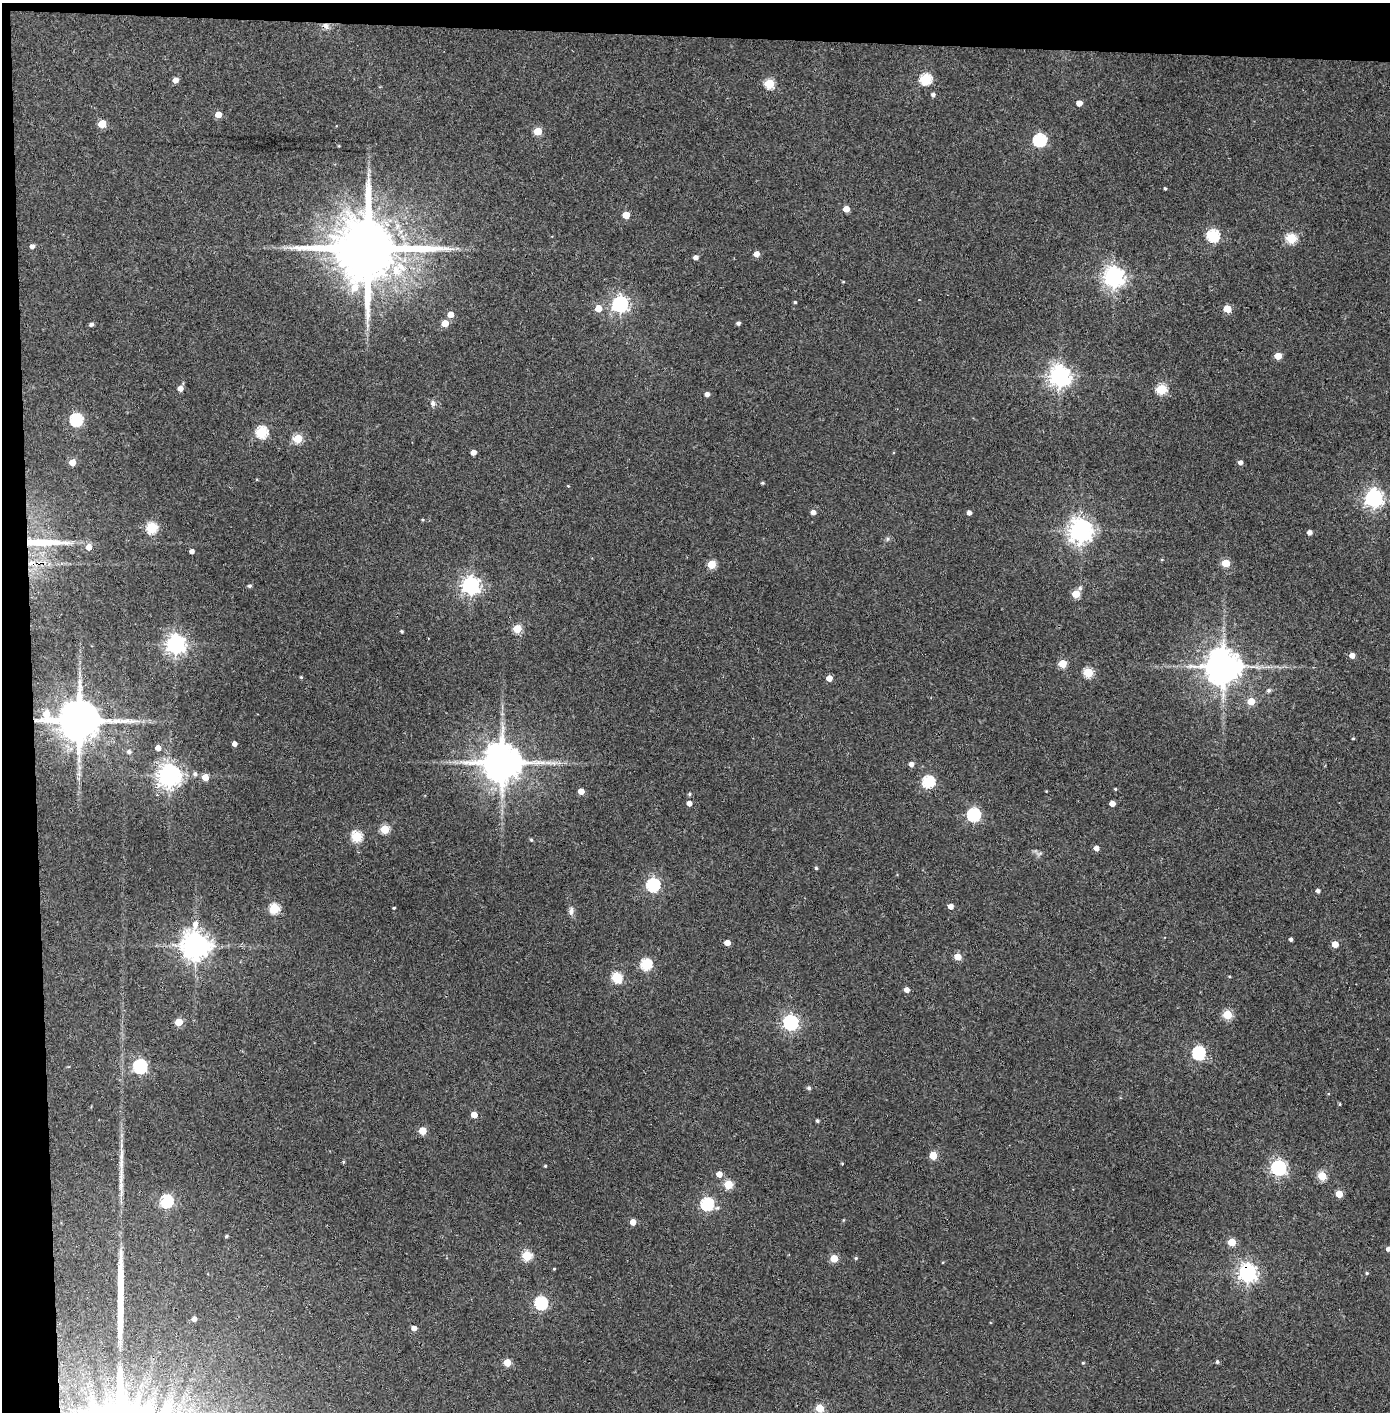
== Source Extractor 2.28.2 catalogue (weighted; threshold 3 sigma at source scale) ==
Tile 1 of 3 x 3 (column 1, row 1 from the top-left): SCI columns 80-1467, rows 2826-4235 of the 4321 x 4242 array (HDU 1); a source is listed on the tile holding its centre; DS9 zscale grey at full resolution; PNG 1392 x 1414 px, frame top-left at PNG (2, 3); no overlay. Shown black and unused: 5% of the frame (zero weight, under 3 of 4 exposures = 6% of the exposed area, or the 3 px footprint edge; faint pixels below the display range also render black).
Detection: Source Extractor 2.28.2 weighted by HDU 2 'WHT'; one run over the whole footprint, this tile lists its part. Background 0.0668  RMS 0.0057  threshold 0.0258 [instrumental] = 3 sigma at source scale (4.5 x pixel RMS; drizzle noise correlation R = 1.50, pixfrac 1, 0.05/0.05 arcsec/px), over >= 5 px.
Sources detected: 149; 3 long thin detections or spike segments (spike, bleed or trail) — not listed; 1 inside a brighter listed object's ellipse — not listed separately; the other 145 listed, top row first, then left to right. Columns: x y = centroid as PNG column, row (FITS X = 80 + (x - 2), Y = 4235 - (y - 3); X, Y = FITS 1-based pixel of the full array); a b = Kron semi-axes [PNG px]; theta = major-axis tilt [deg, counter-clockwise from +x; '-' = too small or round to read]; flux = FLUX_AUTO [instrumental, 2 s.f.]
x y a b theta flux
326 26 9 7 -35 3
925 79 6 5 - 49
175 80 5 5 - 3.5
769 84 5 5 - 31
933 95 4 4 - 1.5
1079 103 5 4 - 4.6
218 114 5 4 - 7.3
102 124 5 5 - 15
538 131 5 5 - 17
1040 140 6 6 - 81
1165 188 4 3 - 0.67
846 209 5 4 - 5.8
626 215 5 5 - 10
1213 235 6 6 - 67
1291 238 5 5 - 39
32 246 5 4 - 2.2
367 248 19 16 -2 6300
756 254 5 5 - 4.3
696 257 5 4 - 2.4
1114 277 7 7 - 390
843 282 4 3 - 0.45
795 302 3 3 - 0.74
620 304 6 6 - 190
598 308 5 5 - 8.2
1227 309 5 5 - 13
450 314 5 5 - 6.4
445 323 5 5 - 9.3
738 323 4 3 - 1.4
91 324 4 4 - 1.6
1278 356 5 5 - 9.8
1060 376 7 7 - 400
180 388 5 5 - 3.8
1162 389 5 5 - 37
707 394 4 4 - 2.4
433 403 8 7 - 2
76 420 6 6 - 71
261 432 6 5 - 55
298 438 5 5 - 25
473 452 4 4 - 3.9
72 462 5 4 - 9.4
1240 462 5 4 - 2.4
762 483 5 4 - 0.72
1374 498 7 7 - 260
813 512 5 4 - 2.9
969 513 4 4 - 2.3
423 520 4 4 - 0.57
152 528 5 5 - 46
1080 530 7 7 - 530
1309 532 4 4 - 2.6
887 539 6 4 89 0.9
43 542 59 9 -1 23
192 551 4 4 - 2.4
32 563 13 6 4 4.9
1226 563 5 5 - 16
711 564 5 5 - 21
250 586 5 4 - 1.1
471 586 6 6 - 240
1080 588 6 5 - 1.3
1076 594 5 5 - 16
517 629 5 5 - 23
402 631 3 3 - 0.79
175 644 7 7 - 320
1352 655 5 4 - 4.1
1062 664 5 5 - 16
1223 667 10 10 - 1400
1088 672 5 5 - 33
301 677 4 4 - 0.72
829 678 4 4 - 5.6
1269 690 6 5 - 1.3
1251 701 5 5 - 12
79 721 14 10 -8 2500
1353 738 4 3 - 0.66
234 744 4 4 - 2.7
158 748 5 5 - 4.3
129 752 6 5 - 1.8
502 762 11 10 - 2000
911 764 5 4 - 2.6
195 774 6 6 - 1.5
169 775 7 7 - 490
205 777 5 5 - 8
928 782 6 6 - 62
1115 789 4 3 - 0.58
581 791 4 4 - 5.8
1046 791 3 3 - 0.37
689 794 5 4 - 0.99
689 803 4 4 - 3.6
1112 803 4 4 - 4.2
974 815 6 6 - 87
385 829 5 5 - 28
357 837 5 5 - 43
531 840 5 4 - 0.72
1096 848 4 4 - 3.6
816 868 4 4 - 0.75
653 885 6 6 - 100
1318 891 4 4 - 2
950 906 4 4 - 4
394 908 3 3 - 0.63
274 909 5 5 - 40
571 911 10 6 82 2.3
1291 939 3 3 - 1.4
727 943 5 4 - 5.3
1335 944 5 4 - 9
195 946 9 8 - 790
958 957 5 5 - 11
646 964 5 5 - 52
617 977 6 5 - 40
907 990 5 4 - 3.5
1227 1015 5 5 - 28
178 1022 5 5 - 12
790 1022 6 6 - 170
1198 1053 6 6 - 80
140 1066 6 6 - 110
809 1088 5 5 - 1.3
1340 1104 4 3 - 0.57
474 1115 4 4 - 7.5
817 1121 4 4 - 1.1
422 1131 5 5 - 13
933 1155 5 5 - 17
343 1162 4 3 - 0.72
842 1163 4 2 - 0.44
545 1166 3 3 - 0.67
1278 1168 6 6 - 150
719 1174 5 5 - 5.3
1322 1176 5 5 - 24
728 1184 5 5 - 25
1339 1194 5 5 - 12
166 1201 6 5 - 71
707 1204 6 6 - 75
633 1222 4 4 - 5.5
226 1236 3 3 - 0.79
1232 1242 5 5 - 16
1388 1249 4 4 - 2.8
526 1255 5 5 - 34
834 1258 5 5 - 15
856 1258 4 4 - 0.79
554 1269 3 3 - 0.48
1247 1273 7 6 - 260
1367 1273 5 4 - 0.75
541 1303 6 6 - 82
194 1319 4 4 - 2.6
414 1328 5 4 - 3.3
507 1362 5 5 - 15
1217 1362 5 4 - 1.1
1083 1363 4 3 - 0.59
820 1408 5 5 - 17
Overlapping masked pixels (flux is a lower limit): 6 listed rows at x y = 326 26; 367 248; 43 542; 32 563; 79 721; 1247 1273
Isophote crosses this tile's border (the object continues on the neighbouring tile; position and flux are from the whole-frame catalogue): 2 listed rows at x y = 1388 1249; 820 1408